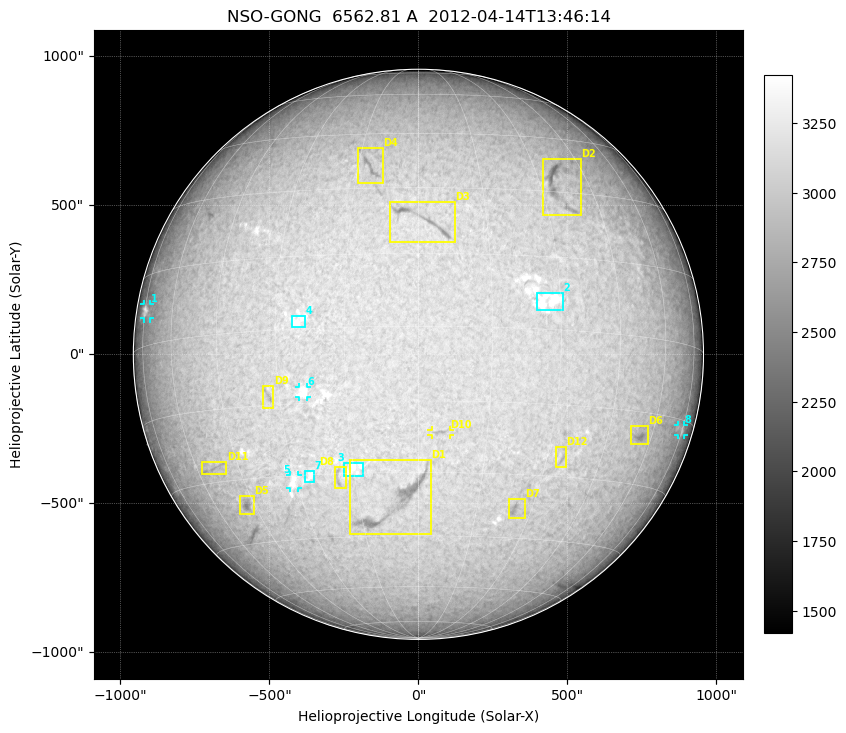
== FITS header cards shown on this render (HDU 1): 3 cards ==
TELESCOP= 'NSO-GONG'           / NSO/GONG Network
WAVELNTH=             6562.808 / [A] exact wavelength of obs
DATE-OBS= '2012-04-14T13:46:14' / Observation start date and time (UTC)

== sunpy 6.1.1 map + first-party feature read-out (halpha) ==
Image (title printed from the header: NSO-GONG  6562.81 A  2012-04-14T13:46:14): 2048 x 2048 px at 1.06 arcsec/px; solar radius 957 arcsec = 900 px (full disc in frame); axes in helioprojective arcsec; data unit not stated in the header (colour bar unlabelled)
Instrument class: HALPHA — H-alpha (6563 A) chromospheric image
Bright regions (plage): reference = the median radial profile (limb darkening/brightening removed); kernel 17 px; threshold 5 sigma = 188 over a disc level ~3041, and >= 1.075x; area >= 63 px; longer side >= 22 px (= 23 arcsec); searched inside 0.97 R_sun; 10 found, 8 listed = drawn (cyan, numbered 1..; 4 of them under ~29 arcsec drawn as corner ticks so the feature stays visible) (cap 20 boxes per figure: the strongest are kept; on H-alpha dark features outrank plage below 1.2x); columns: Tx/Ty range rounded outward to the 5 arcsec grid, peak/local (2 s.f.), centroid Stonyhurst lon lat
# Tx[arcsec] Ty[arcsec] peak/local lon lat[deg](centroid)
1 -920..-900 120..170 1.2 -73 +7
2 395..485 145..205 1.2 +27 +6
3 -250..-185 -410..-365 1.1 -15 -29
4 -430..-380 90..130 1.2 -25 +1
5 -435..-405 -450..-405 1.1 -31 -31
6 -405..-375 -145..-110 1.1 -24 -13
7 -385..-350 -430..-390 1.1 -26 -30
8 870..890 -275..-235 1.1 +74 -17
Dark features (filaments and sunspots): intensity divided by the median radial (limb-darkening) profile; local-median window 148 px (8% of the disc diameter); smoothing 5 px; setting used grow <= 0.95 with closing radius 7 px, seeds <= 0.88 or >= 162 px of the 54-px (= 57 arcsec) line detector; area >= 63 px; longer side >= 22 px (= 23 arcsec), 11 px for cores <= 0.7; searched inside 0.97 R_sun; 12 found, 12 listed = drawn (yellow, D1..; 1 of them under ~29 arcsec drawn as corner ticks so the feature stays visible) (cap 20 boxes per figure: the strongest are kept; on H-alpha dark features outrank plage below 1.2x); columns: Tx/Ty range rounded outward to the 5 arcsec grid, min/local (2 s.f., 1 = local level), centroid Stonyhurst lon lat
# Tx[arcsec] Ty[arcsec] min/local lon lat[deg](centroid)
D1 -230..45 -605..-355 0.81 -6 -37
D2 415..545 465..655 0.79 +35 +32
D3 -100..125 375..510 0.79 +1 +23
D4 -205..-115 575..695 0.86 -12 +35
D5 -600..-550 -540..-475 0.84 -48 -36
D6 710..770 -305..-240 0.86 +56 -20
D7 300..360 -550..-485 0.86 +25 -38
D8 -285..-240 -450..-375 0.88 -19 -31
D9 -525..-485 -185..-105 0.86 -32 -13
D10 40..105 -275..-250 0.88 +5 -21
D11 -730..-645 -405..-360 0.91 -53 -27
D12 460..495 -380..-310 0.91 +34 -26
Off-limb: outside the limb everything is below the colour-scale floor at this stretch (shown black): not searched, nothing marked